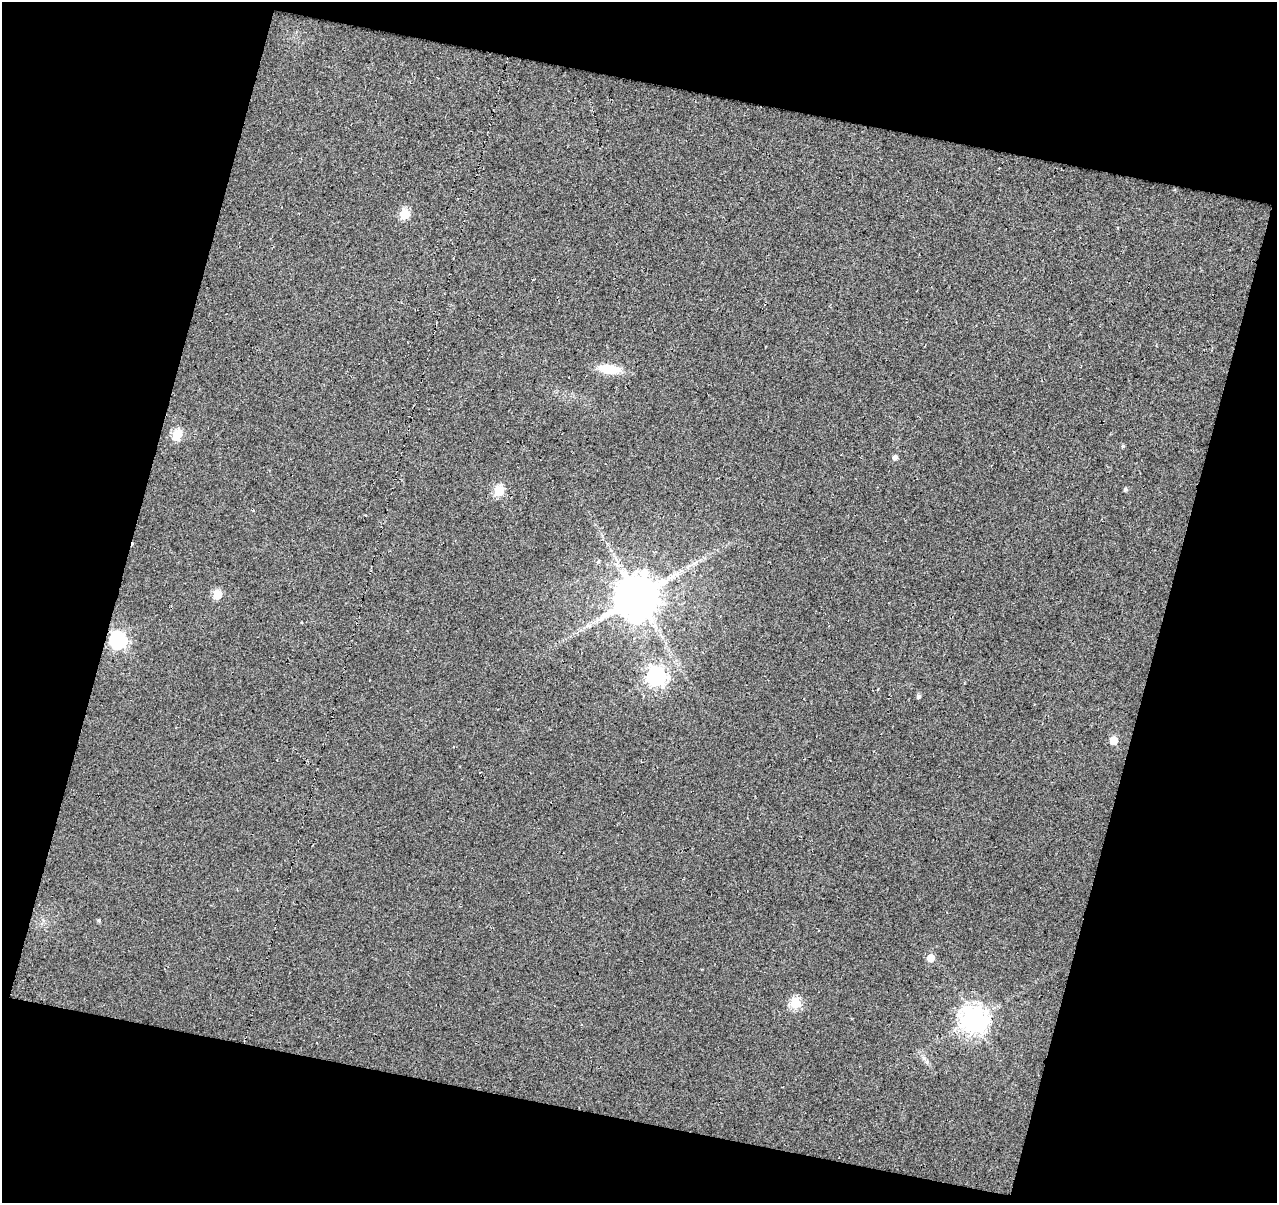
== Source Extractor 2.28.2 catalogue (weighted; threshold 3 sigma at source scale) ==
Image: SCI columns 1-1275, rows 57-1257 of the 1275 x 1315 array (HDU 1 of 3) = the unmasked area's bounding box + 8 px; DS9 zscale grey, full resolution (1 PNG px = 1 image px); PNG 1279 x 1205 px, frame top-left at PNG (2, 2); no overlay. Shown black and unused: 32% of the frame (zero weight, under 3 of 5 exposures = <1% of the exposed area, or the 3 px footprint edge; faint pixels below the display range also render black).
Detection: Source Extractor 2.28.2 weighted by HDU 2 'WHT'. Background 0.00995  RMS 0.013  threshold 0.06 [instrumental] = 3 sigma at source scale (4.5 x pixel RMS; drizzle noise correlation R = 1.50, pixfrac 1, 0.0396/0.0396 arcsec/px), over >= 5 px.
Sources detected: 20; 1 cosmic-ray / hot-pixel residue — not listed; the other 19 listed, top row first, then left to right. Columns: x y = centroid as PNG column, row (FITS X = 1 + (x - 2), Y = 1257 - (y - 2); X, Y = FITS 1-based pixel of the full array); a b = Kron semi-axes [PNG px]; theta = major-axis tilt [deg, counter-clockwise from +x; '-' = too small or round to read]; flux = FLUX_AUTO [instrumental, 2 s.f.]
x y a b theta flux
405 214 6 5 - 75
609 369 24 10 -7 31
177 435 6 5 - 81
1123 446 4 4 - 2.1
895 457 5 5 - 5.3
1125 489 5 4 - 2.7
499 491 6 5 - 84
598 561 6 3 21 1.5
217 594 6 5 - 51
638 596 13 12 - 4900
588 625 9 4 9 3.7
118 640 7 7 - 320
656 676 8 7 - 580
918 696 5 4 - 3.6
1113 740 5 5 - 38
99 920 5 4 - 1.8
931 958 6 5 - 19
795 1003 6 5 - 98
974 1019 8 8 - 1400